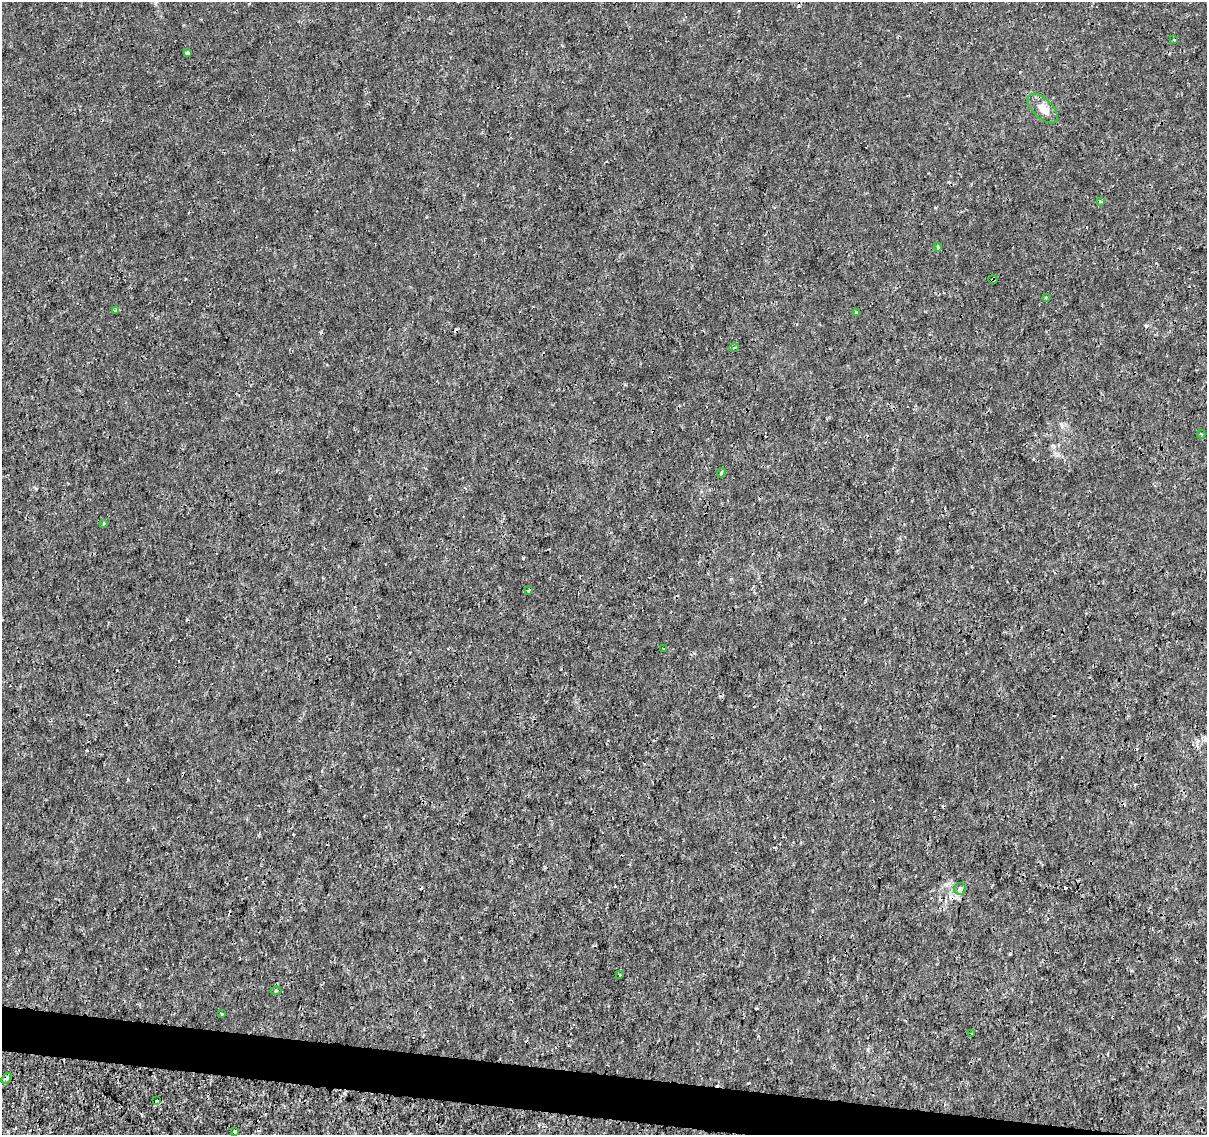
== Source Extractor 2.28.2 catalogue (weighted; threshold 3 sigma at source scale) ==
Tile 6 of 4 x 4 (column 2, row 2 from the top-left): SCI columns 1215-2419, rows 2550-3682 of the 4830 x 5040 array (HDU 1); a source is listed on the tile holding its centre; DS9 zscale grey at full resolution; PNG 1209 x 1137 px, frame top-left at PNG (2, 2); each listed source drawn as its Kron ellipse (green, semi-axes under 4 px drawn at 4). Shown black and unused: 3% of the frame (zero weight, under 3 of 4 exposures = <1% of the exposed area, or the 3 px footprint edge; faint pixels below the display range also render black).
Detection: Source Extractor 2.28.2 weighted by HDU 2 'WHT'; one run over the whole footprint, this tile lists its part. Background -8.36e-05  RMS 7.9e-04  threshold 0.00354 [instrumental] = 3 sigma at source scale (4.5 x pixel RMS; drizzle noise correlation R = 1.50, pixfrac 1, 0.0396/0.0396 arcsec/px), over >= 5 px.
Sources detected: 30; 7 cosmic-ray / hot-pixel residue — neither listed nor drawn; the other 23 listed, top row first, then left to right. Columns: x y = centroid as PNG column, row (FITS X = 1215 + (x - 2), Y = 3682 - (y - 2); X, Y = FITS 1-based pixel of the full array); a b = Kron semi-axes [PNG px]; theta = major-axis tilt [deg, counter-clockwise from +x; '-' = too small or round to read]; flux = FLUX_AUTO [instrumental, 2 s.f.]
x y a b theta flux
1174 40 3 3 - 0.085
187 53 4 3 - 0.26
1043 109 19 9 -44 0.88
1100 201 4 3 - 0.094
938 247 4 3 - 0.084
993 279 4 4 - 0.11
1046 297 3 3 - 0.069
115 311 4 3 - 0.1
856 313 4 3 - 0.085
734 348 5 3 - 0.079
1201 434 4 3 - 0.086
721 473 5 3 - 0.11
104 523 4 3 - 0.079
528 591 3 3 - 0.17
664 649 3 3 - 0.069
960 889 6 6 - 0.16
620 975 4 2 - 0.06
276 990 5 3 - 0.099
222 1014 3 3 - 0.14
972 1034 3 3 - 0.08
6 1078 6 4 47 0.13
157 1101 3 2 - 0.1
235 1131 3 3 - 0.14
Overlapping masked pixels (flux is a lower limit): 1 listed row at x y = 993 279
Unlisted compact peaks at least as high as the median listed source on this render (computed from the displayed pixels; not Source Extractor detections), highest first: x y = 1062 426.